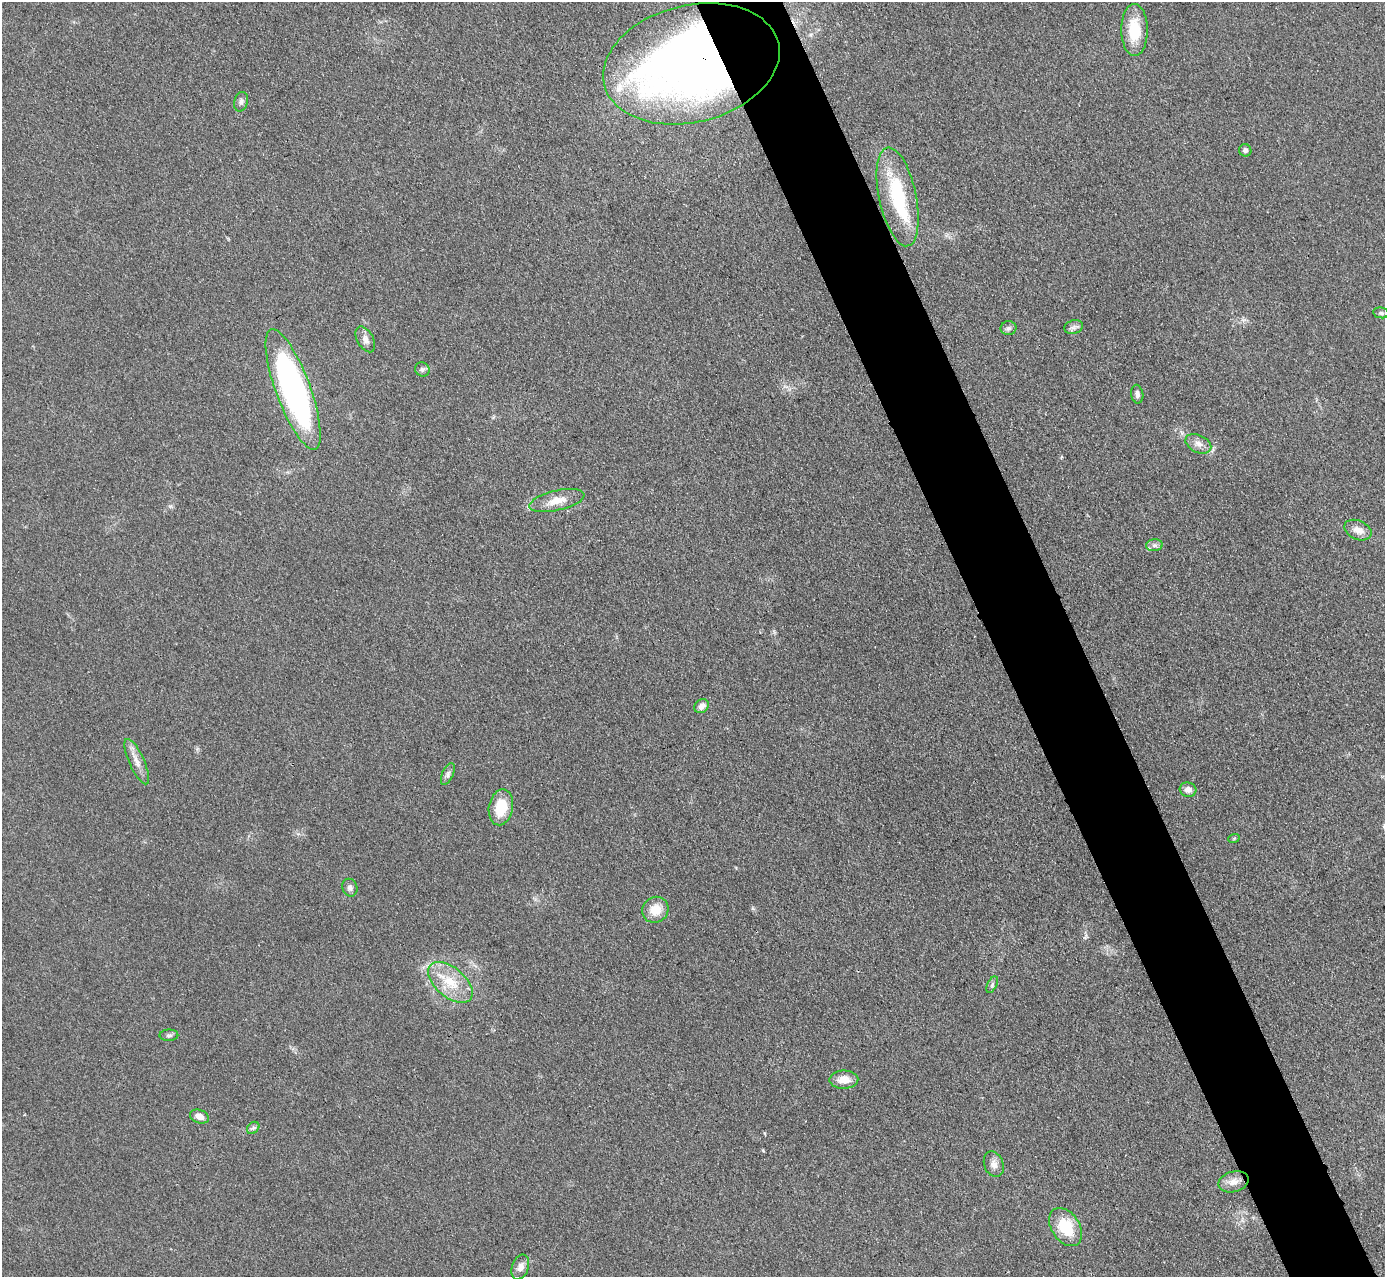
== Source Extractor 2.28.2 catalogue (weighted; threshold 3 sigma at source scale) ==
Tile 6 of 4 x 4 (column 2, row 2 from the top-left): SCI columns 1413-2795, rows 3010-4284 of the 5757 x 5774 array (HDU 1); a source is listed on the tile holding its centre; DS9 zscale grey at full resolution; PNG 1387 x 1279 px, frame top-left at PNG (2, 2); each listed source drawn as its Kron ellipse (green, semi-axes under 4 px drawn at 4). Shown black and unused: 6% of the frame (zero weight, under 3 of 4 exposures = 3% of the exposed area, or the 3 px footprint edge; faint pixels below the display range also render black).
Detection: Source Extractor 2.28.2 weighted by HDU 2 'WHT'; one run over the whole footprint, this tile lists its part. Background 0.155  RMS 0.008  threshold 0.0359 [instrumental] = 3 sigma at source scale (4.5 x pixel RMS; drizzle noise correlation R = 1.50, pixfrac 1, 0.05/0.05 arcsec/px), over >= 5 px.
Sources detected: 36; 1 inside a brighter object's white glare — neither listed nor drawn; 1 inside a brighter listed object's ellipse — not listed separately; the other 34 listed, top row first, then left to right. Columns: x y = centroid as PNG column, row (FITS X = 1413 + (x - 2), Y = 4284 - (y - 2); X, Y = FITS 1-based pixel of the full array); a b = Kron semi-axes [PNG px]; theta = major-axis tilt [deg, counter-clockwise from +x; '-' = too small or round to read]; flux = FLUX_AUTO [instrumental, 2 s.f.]
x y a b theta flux
1134 30 26 13 -90 25
691 64 90 58 14 660
241 102 10 7 77 2.6
1245 150 6 6 - 2.3
898 197 50 18 -78 59
1381 313 8 5 -9 1.8
1074 327 9 7 17 3.1
1008 328 8 7 - 2.4
365 339 14 8 -61 5
422 369 7 6 - 2.1
293 389 64 17 -70 240
1137 394 9 6 -81 2.7
1198 444 14 8 -25 5.4
557 500 28 10 13 12
1358 530 14 9 -24 7.3
1154 545 8 6 7 2.6
702 706 8 6 41 5.2
137 762 24 7 -65 7.6
448 774 12 5 66 2.8
1188 790 8 7 - 4.6
501 807 18 12 79 22
1234 838 6 3 19 0.94
350 888 9 7 -69 3
655 910 13 12 - 13
450 982 26 15 -40 24
992 985 9 4 64 2
169 1035 9 5 0 2
844 1080 14 9 1 9.7
199 1117 10 6 -19 6.2
253 1128 7 5 44 2
994 1164 13 9 -69 4.9
1233 1182 15 10 16 7.3
1066 1227 21 14 -56 28
520 1267 13 8 70 5.3
Overlapping masked pixels (flux is a lower limit): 1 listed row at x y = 691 64